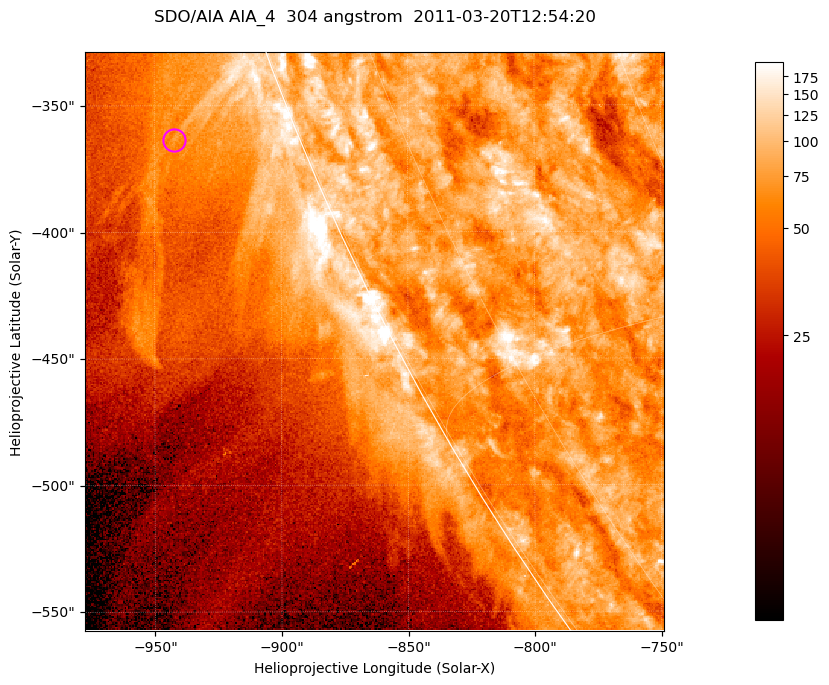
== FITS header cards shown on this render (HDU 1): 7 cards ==
TELESCOP= 'SDO/AIA '           / For AIA: SDO/AIA
INSTRUME= 'AIA_4   '           / For AIA: AIA_ATA1, AIA_ATA2, AIA_ATA3 or AIA_AT
WAVELNTH=                  304 / [angstrom] Wavelength
WAVEUNIT= 'angstrom'           / Wavelength unit: angstrom
DATE-OBS= '2011-03-20T12:54:20.123' / [ISO] Date when observation started; ISO 8
CTYPE1  = 'HPLN-TAN'           / CTYPE1; Typically HPLN
CTYPE2  = 'HPLT-TAN'           / CTYPE2; Typically HPLT

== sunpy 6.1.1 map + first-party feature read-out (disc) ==
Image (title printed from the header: SDO/AIA AIA_4  304 angstrom  2011-03-20T12:54:20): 381 x 381 px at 0.6 arcsec/px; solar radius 964 arcsec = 1606 px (partial field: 0.8% of the solar disc is inside the frame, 45% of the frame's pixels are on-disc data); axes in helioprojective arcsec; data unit not stated in the header (colour bar unlabelled)
Orientation: roll -0.132 deg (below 1 deg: not rotated)
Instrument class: DISC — disc imager (sunpy class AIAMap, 304 A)
Bright regions (active regions / flare kernels): reference = the on-disc median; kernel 3 px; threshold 5 sigma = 117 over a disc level ~75.4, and >= 1.15x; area >= 145 px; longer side >= 5 px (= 3 arcsec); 0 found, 0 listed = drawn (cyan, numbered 1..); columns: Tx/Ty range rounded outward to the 2 arcsec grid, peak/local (2 s.f.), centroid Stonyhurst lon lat
Off-limb structures (1.02-1.3 R_sun): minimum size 72 px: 6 found; the strongest spans PA ~110..115 deg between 1.02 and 1.07 R_sun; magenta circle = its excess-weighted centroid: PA ~110 deg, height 1.05 R_sun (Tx ~-942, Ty ~-364 arcsec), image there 1.9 x the reference